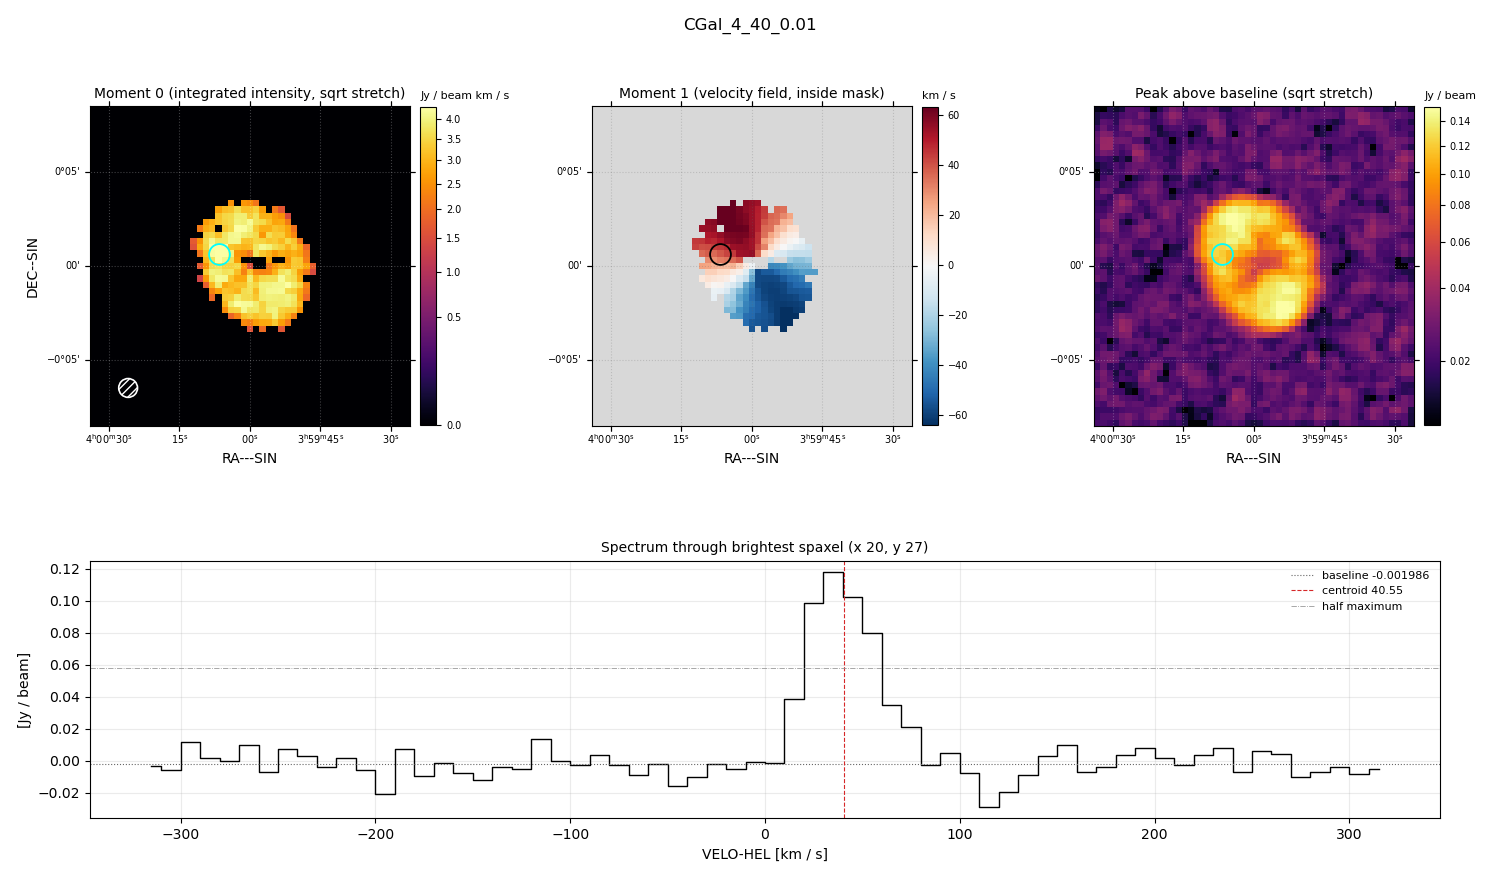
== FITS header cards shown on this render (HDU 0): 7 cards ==
OBJECT  = 'CGal_4_40_0.01'
BUNIT   = 'JY/BEAM '           /
CTYPE1  = 'RA---SIN'           /
CTYPE2  = 'DEC--SIN'           /
CTYPE3  = 'VELO-HEL'           /
NAXIS3  =                   64 / length of data axis 3
CUNIT3  = 'km/s    '           /

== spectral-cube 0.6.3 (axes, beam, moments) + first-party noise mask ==
SpectralCube HDU 0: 64 channels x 51 x 51 spaxels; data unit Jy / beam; figure title: CGal_4_40_0.01
Units: BUNIT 'JY/BEAM' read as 'Jy/beam' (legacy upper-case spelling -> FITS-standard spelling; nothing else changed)
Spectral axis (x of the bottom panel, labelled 'VELO-HEL [km / s]'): -315 .. 315 km / s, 64 channels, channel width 10 km / s
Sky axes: RA---SIN/DEC--SIN; field 17' x 17' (20 arcsec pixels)
Beam (drawn as the hatched ellipse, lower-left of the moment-0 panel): BMAJ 60 arcsec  BMIN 60 arcsec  BPA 0 deg
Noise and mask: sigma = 0.010 Jy / beam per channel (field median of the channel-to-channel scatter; agrees with the line-free scatter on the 2317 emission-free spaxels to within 2%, no correlation factor applied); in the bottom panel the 59 channels outside the line scatter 7.8e-03 Jy / beam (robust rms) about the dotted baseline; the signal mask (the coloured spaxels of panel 2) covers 11% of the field
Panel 1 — Moment 0 (line voxels x channel width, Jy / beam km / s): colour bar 0 .. 4.33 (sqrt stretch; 0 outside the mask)
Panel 2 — Moment 1 (intensity-weighted velocity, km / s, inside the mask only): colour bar -64 .. 63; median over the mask -0
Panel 3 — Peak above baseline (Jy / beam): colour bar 0.0145 .. 0.152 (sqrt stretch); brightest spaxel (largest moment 0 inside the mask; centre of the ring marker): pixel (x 20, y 27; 0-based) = FK5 04h00m06s +00d00m40s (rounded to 2 s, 20 arcsec steps: no finer than the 20 arcsec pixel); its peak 0.12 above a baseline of -0.001986
Panel 4 — spectrum at that spaxel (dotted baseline -0.001986 Jy / beam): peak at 35 km / s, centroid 40.55 km / s (red dashed line; intensity-weighted over the run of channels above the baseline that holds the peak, -10 .. 80 km / s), W50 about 40 km / s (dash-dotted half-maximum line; edge to edge of the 4 channels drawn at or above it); detected line 10 .. 60 km / s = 5 of 64 channels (8%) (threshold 4 sigma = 0.04 Jy / beam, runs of >= 3 channels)